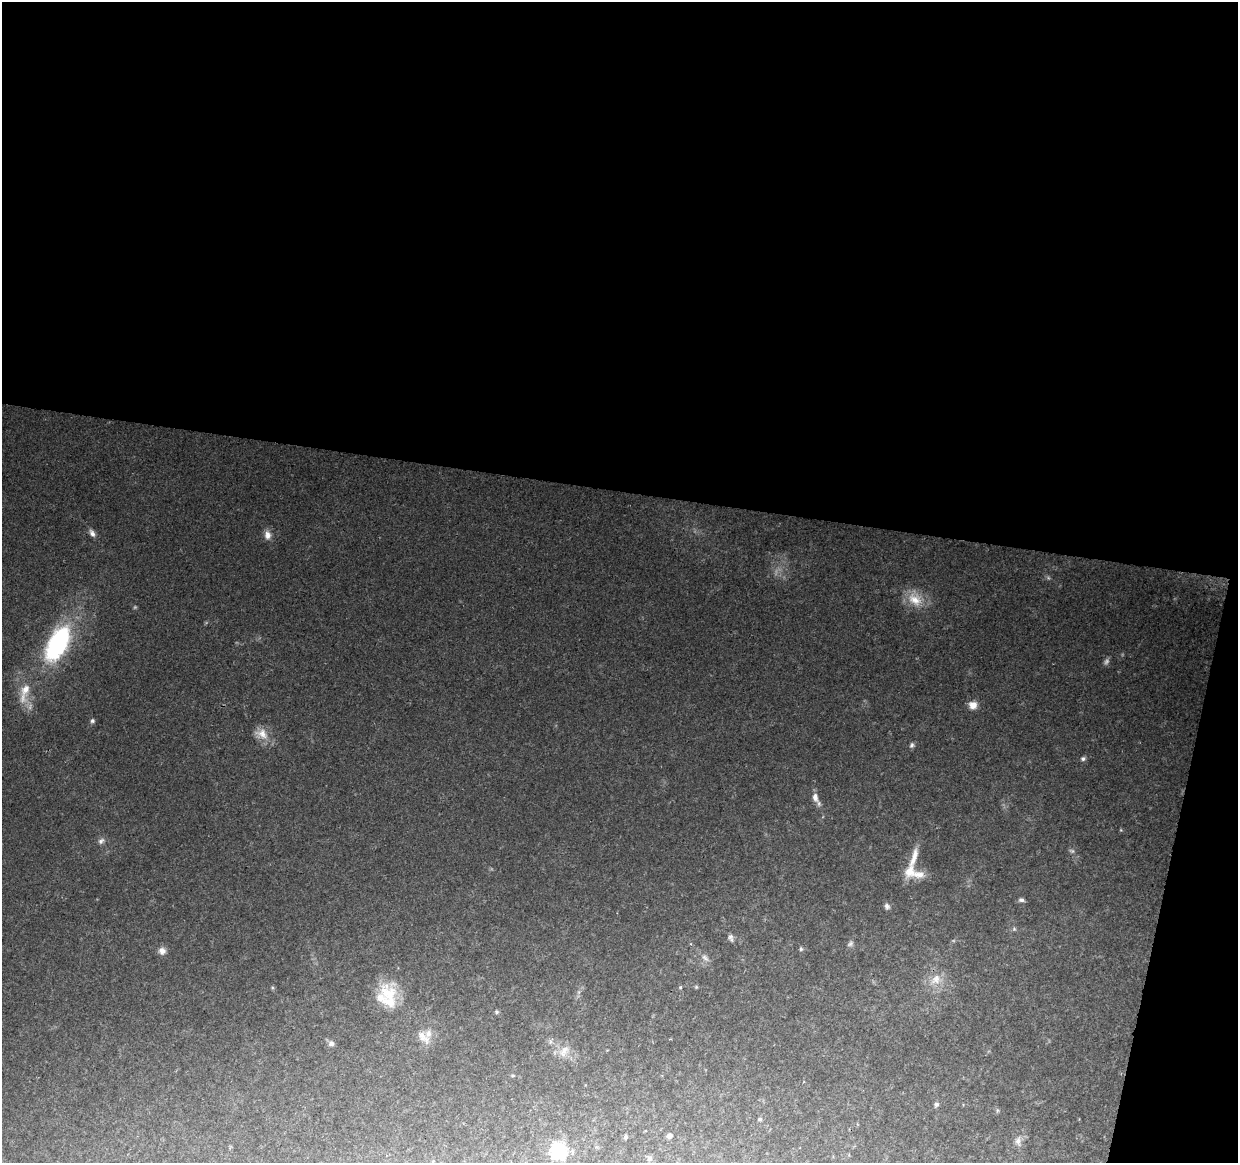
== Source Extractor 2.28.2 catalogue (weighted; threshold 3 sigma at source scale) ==
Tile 4 of 4 x 4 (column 4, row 1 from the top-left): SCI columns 3709-4944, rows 3708-4868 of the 4952 x 5152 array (HDU 1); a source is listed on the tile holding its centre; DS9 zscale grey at full resolution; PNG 1240 x 1165 px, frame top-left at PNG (2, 2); no overlay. Shown black and unused: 45% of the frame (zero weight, under 2 of 3 exposures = <1% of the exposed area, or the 3 px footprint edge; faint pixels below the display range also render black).
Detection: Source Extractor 2.28.2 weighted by HDU 2 'WHT'; one run over the whole footprint, this tile lists its part. Background 0.0677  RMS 0.0081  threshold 0.0366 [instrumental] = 3 sigma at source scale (4.5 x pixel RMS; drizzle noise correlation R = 1.50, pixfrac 1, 0.0396/0.0396 arcsec/px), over >= 5 px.
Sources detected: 49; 6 too faint to see at this stretch — not listed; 4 inside a brighter listed object's ellipse — not listed separately; the other 39 listed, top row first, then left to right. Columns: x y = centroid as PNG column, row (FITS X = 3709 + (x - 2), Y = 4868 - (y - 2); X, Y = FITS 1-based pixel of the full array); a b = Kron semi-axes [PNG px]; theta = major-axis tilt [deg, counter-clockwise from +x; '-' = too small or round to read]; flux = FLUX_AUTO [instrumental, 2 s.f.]
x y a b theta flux
92 533 11 6 -56 3.9
267 535 12 9 -83 6.1
915 599 24 17 -37 19
57 643 41 19 62 120
25 689 23 13 78 16
973 705 10 9 - 7.3
92 721 5 5 - 1.8
262 734 21 14 -31 11
912 745 7 5 70 2.1
1083 759 6 5 - 2
815 797 13 8 -76 6.2
1121 830 5 3 - 0.71
101 841 10 7 34 3.3
910 871 21 15 67 15
1021 900 8 5 -9 2.1
887 906 8 6 -68 2.7
1014 929 6 5 - 1.3
731 938 11 7 -68 2.8
850 944 10 6 42 2.4
801 949 6 5 - 1.4
162 951 9 9 - 4.6
705 958 14 7 -46 4.6
936 979 19 13 44 13
680 987 4 3 - 1.9
696 987 5 5 - 1
579 992 7 4 71 1.8
388 993 29 24 -71 32
496 1012 5 4 - 1.4
423 1037 23 10 -46 9.8
331 1043 8 7 - 3.1
564 1049 20 13 39 11
936 1104 7 5 55 2.1
997 1110 6 4 -72 1.2
760 1119 5 5 - 1.3
669 1136 5 4 - 3.7
625 1137 5 4 - 1.6
1018 1141 14 8 -88 5.3
558 1151 8 7 - 180
649 1158 6 6 - 2.6